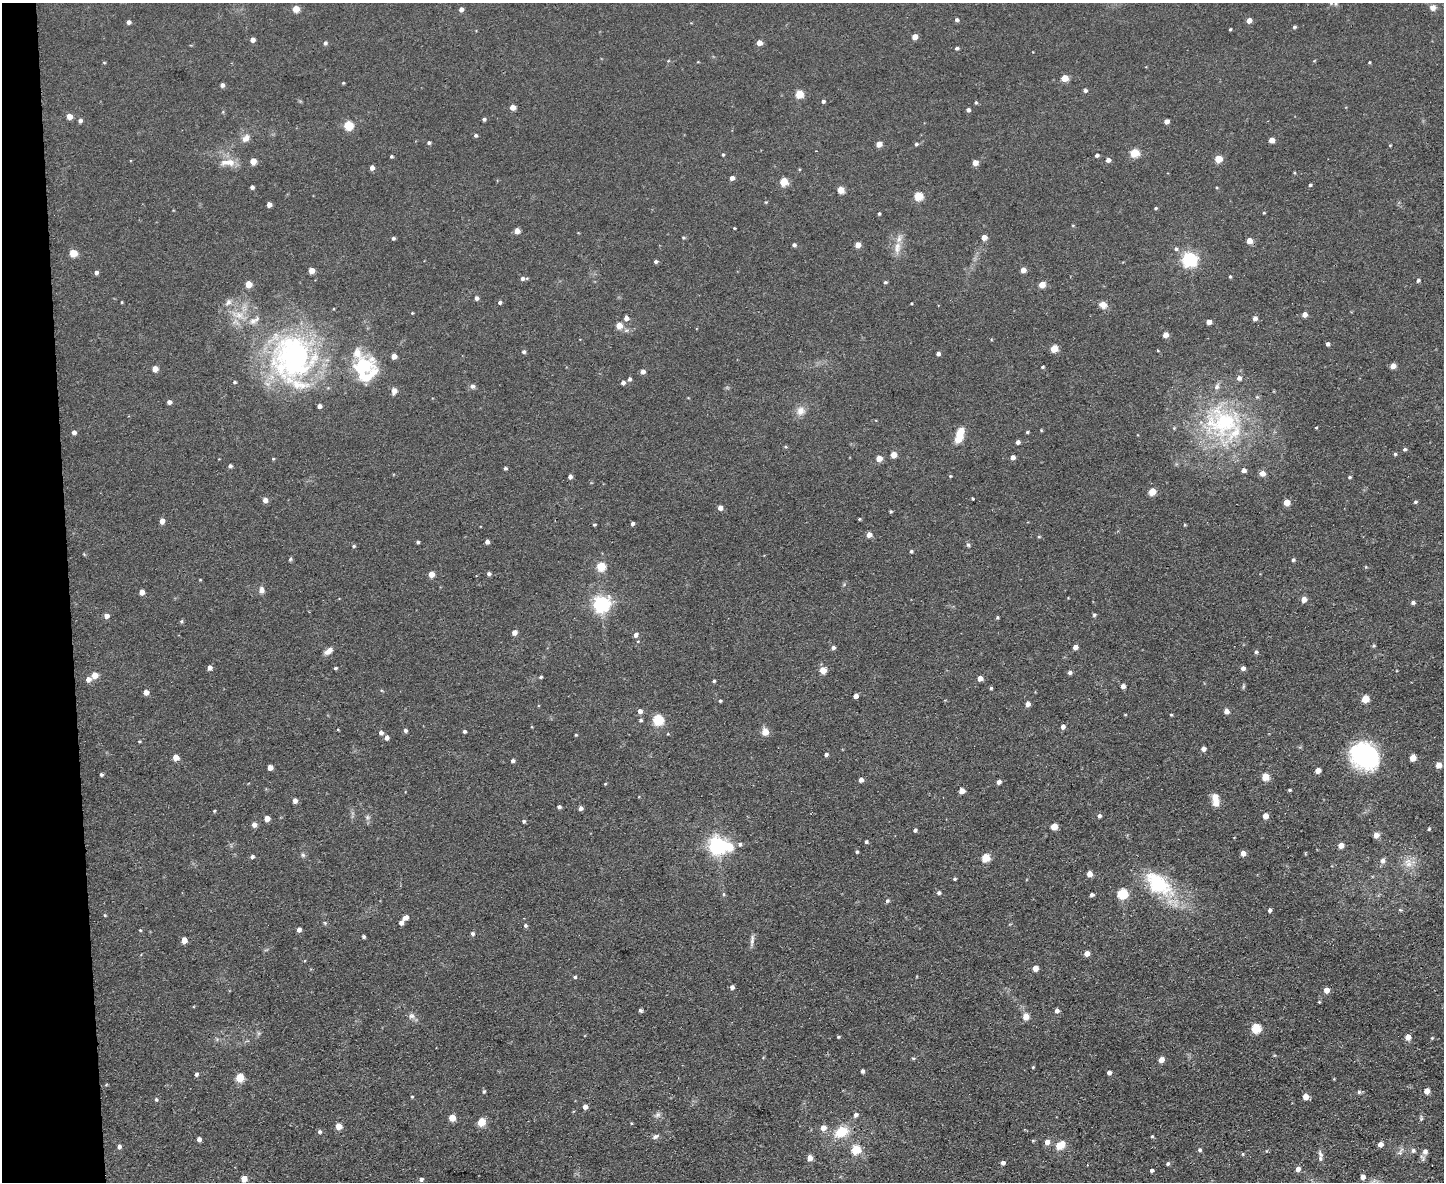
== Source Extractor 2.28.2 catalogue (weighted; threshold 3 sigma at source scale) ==
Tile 4 of 3 x 4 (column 1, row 2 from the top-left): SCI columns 239-1680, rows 2359-3538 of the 4693 x 4717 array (HDU 1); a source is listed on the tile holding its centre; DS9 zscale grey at full resolution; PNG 1446 x 1184 px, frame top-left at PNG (2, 3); no overlay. Shown black and unused: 5% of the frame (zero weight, under 2 of 3 exposures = <1% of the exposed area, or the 3 px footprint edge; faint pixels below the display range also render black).
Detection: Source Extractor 2.28.2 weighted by HDU 2 'WHT'; one run over the whole footprint, this tile lists its part. Background 0.0555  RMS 0.0087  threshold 0.039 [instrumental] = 3 sigma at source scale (4.5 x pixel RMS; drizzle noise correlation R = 1.50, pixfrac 1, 0.05/0.05 arcsec/px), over >= 5 px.
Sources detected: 361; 3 inside a brighter object's white glare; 1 cosmic-ray / hot-pixel residue — not listed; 17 inside a brighter listed object's ellipse — not listed separately; the other 340 listed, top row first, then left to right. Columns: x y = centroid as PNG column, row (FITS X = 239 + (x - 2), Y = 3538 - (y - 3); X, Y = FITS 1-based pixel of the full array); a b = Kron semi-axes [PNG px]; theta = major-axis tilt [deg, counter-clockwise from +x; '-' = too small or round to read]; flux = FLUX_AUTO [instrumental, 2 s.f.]
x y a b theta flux
1336 4 6 6 - 1.8
1433 7 7 7 - 4.5
296 9 5 5 - 15
461 9 5 4 - 3.9
957 20 4 4 - 2.2
1249 20 4 4 - 7
128 22 4 4 - 2.9
1294 27 5 4 - 1.5
1230 29 3 3 - 1.1
915 37 4 4 - 9.1
252 40 4 4 - 5.2
325 43 5 5 - 2.1
759 43 4 4 - 9.3
957 48 4 3 - 1.9
668 61 5 4 - 0.78
1314 61 4 3 - 0.78
104 62 5 3 - 0.8
1369 62 5 3 - 0.76
1064 78 5 4 - 17
343 83 3 3 - 0.9
222 85 4 4 - 3.2
1085 91 5 4 - 2.3
799 94 5 5 - 27
823 101 5 4 - 2.1
976 103 5 4 - 1.2
512 107 5 4 - 7.9
968 110 4 4 - 2.5
69 116 5 5 - 8.5
484 119 4 3 - 1.8
80 121 5 4 - 2.7
1166 121 4 4 - 5.3
348 125 5 5 - 43
476 135 4 4 - 1.6
246 138 12 8 40 6
1271 140 5 4 - 8.4
429 143 4 4 - 1.7
879 144 5 4 - 9.3
916 144 5 4 - 1.6
1390 145 3 3 - 0.7
1134 153 5 5 - 35
723 155 4 3 - 1.2
1097 155 4 4 - 2.3
391 156 4 3 - 1.4
1218 159 5 5 - 21
1108 160 5 4 - 3.9
253 161 5 5 - 11
230 162 16 11 -8 10
975 163 4 4 - 9.1
372 168 4 4 - 4.4
732 178 5 4 - 4.3
784 182 5 5 - 30
1310 185 4 3 - 1.2
252 187 4 4 - 2.6
840 190 5 5 - 18
918 196 5 5 - 35
766 202 4 3 - 0.88
269 205 4 4 - 5.3
1156 208 4 3 - 1.2
879 213 4 3 - 1.2
1264 213 4 3 - 0.81
1073 225 5 3 - 0.73
734 228 3 2 - 0.76
517 231 5 4 - 7.3
683 237 5 5 - 1.2
984 237 5 4 - 7.7
393 238 4 4 - 1.7
1249 241 5 5 - 9.5
794 245 4 4 - 2.2
858 245 4 4 - 9.2
897 248 19 9 82 9.2
1176 249 6 5 - 1.9
73 253 5 5 - 21
1189 259 6 6 - 230
656 261 5 4 - 2.2
1023 270 4 4 - 8
311 271 4 4 - 10
96 272 5 4 - 2.7
1230 277 4 3 - 0.98
522 278 6 5 - 3.1
1418 280 5 4 - 1.6
885 282 4 3 - 1.4
248 284 5 5 - 14
1042 285 5 4 - 12
476 298 4 4 - 3.2
122 302 4 3 - 0.74
500 302 4 4 - 1.9
911 303 3 2 - 0.73
1103 305 9 7 -22 6.5
412 313 4 3 - 0.82
239 315 28 12 -22 19
1304 315 5 4 - 5.3
626 318 5 5 - 4.7
1255 318 5 4 - 4.1
1209 322 4 4 - 6.8
619 326 5 5 - 13
1165 335 5 4 - 7
1328 344 4 4 - 2.9
1054 349 5 5 - 20
1158 351 4 3 - 0.65
524 352 5 4 - 1.9
357 353 44 21 -25 30
938 354 4 4 - 2.5
294 357 62 59 80 210
1393 366 5 4 - 7.3
1042 367 4 3 - 1
155 369 5 5 - 9.7
643 371 5 5 - 3.7
629 379 5 4 - 2.1
234 382 5 4 - 1.2
623 383 5 4 - 3
472 386 8 6 -23 2.4
394 391 8 7 - 4.3
169 402 4 4 - 3.3
801 411 12 11 - 7.4
1223 422 60 53 -18 140
1316 428 4 3 - 0.8
1041 430 4 3 - 0.74
74 432 4 4 - 3.4
1027 432 4 3 - 1.1
960 433 13 9 51 13
1018 442 4 4 - 3.2
1405 449 5 4 - 1.6
1395 454 4 4 - 1.4
894 455 5 4 - 12
1013 457 5 4 - 4.2
879 458 5 5 - 11
273 459 4 3 - 0.98
230 466 5 4 - 2
505 468 4 4 - 1.5
1262 473 5 5 - 7.1
950 476 5 4 - 0.87
570 477 4 4 - 2.8
1350 477 4 3 - 1.1
1152 492 5 5 - 19
973 499 3 3 - 1.1
265 500 5 5 - 4.5
1286 502 5 5 - 13
1415 502 5 4 - 1.4
720 508 5 4 - 4.6
891 511 4 4 - 1.1
859 519 4 3 - 0.91
162 521 5 4 - 7
632 524 4 4 - 2.1
594 525 3 3 - 1.1
1185 525 4 3 - 0.85
869 535 5 5 - 6.8
1039 537 5 3 - 0.9
418 542 4 4 - 1.4
487 542 4 4 - 3.5
968 545 6 5 - 1.7
354 546 5 4 - 1.3
911 551 4 4 - 1.5
84 554 5 4 - 0.85
290 559 5 4 - 1.5
1293 560 4 4 - 1.7
601 567 5 5 - 35
1366 567 5 3 - 0.84
431 574 5 4 - 9.8
489 574 4 4 - 2.3
200 580 3 3 - 0.68
261 590 8 7 - 4.3
142 592 5 4 - 6.4
1304 599 5 5 - 6.7
1413 603 5 4 - 2.5
601 604 7 6 - 320
1094 615 6 4 18 1.3
106 616 5 5 - 5
997 617 5 4 - 1.1
181 621 5 5 - 1.4
514 632 5 4 - 6
636 635 6 5 - 3.1
638 641 5 3 - 0.7
1374 646 5 4 - 1.1
833 647 5 4 - 2.3
1075 647 4 4 - 5
328 651 11 6 34 5.6
1256 652 5 4 - 1.9
209 668 4 4 - 4.2
335 668 4 3 - 1.5
1243 668 4 4 - 3.5
823 670 5 5 - 14
1070 673 5 4 - 2.5
94 675 5 5 - 11
541 677 5 3 - 1.4
980 678 4 4 - 6.4
88 679 5 5 - 5.2
714 681 4 4 - 1.2
1123 686 4 4 - 4.2
1243 686 7 3 81 1.2
991 688 4 4 - 1.3
381 690 5 3 - 0.99
146 692 4 4 - 6.4
856 696 4 4 - 5.2
1365 699 5 5 - 22
720 701 4 4 - 1.2
1028 704 5 4 - 4.9
640 711 5 5 - 3.9
1226 711 5 5 - 5.7
1125 715 4 3 - 0.7
1171 715 4 3 - 0.95
641 720 5 4 - 1.4
658 720 5 5 - 68
1063 727 5 4 - 3.8
338 730 4 3 - 0.7
405 730 5 4 - 2.1
464 731 4 4 - 1.9
765 732 9 8 - 7.1
381 733 5 5 - 3.2
576 735 4 3 - 0.93
387 738 5 4 - 3.7
139 741 5 4 - 0.93
1203 749 5 4 - 3.7
826 754 5 4 - 2.2
1365 756 27 22 -31 120
176 758 5 5 - 11
1413 758 5 5 - 12
513 761 4 4 - 2.6
1438 765 5 5 - 8.7
270 767 5 4 - 7.4
1318 771 5 4 - 7.1
101 774 4 3 - 1.6
1265 777 5 5 - 22
861 780 4 4 - 3.7
999 782 4 4 - 3.3
605 784 4 3 - 0.76
1289 790 4 3 - 1.3
962 791 5 4 - 8.8
1215 800 15 8 -81 9.7
295 801 5 4 - 4.7
559 807 4 4 - 2.3
581 808 5 4 - 3.2
214 811 4 4 - 0.98
1099 816 5 5 - 2.1
1265 816 5 4 - 8.3
367 817 7 7 - 2.6
267 819 5 4 - 9.4
524 821 5 4 - 1.5
254 825 5 5 - 5
1054 826 5 5 - 15
1429 829 4 4 - 1.1
915 830 4 4 - 1.9
1376 835 5 5 - 7.1
866 842 4 3 - 1.9
740 844 6 5 - 1.9
1341 845 5 4 - 7.5
718 846 7 6 - 390
857 852 4 4 - 1.3
1243 853 5 4 - 6.3
1305 853 5 2 - 0.74
303 855 8 6 -46 2.1
252 857 4 4 - 2.4
985 858 5 5 - 30
1383 860 7 6 - 3.7
1408 863 15 11 -75 10
1089 874 5 5 - 7.6
955 879 3 3 - 1.2
1158 884 48 25 -39 63
939 893 5 5 - 1.9
724 894 6 4 -89 1.1
1122 894 6 5 - 63
1092 895 5 4 - 2.3
887 901 6 5 - 1.7
1270 910 4 4 - 2.4
1400 910 6 4 -40 1.2
105 915 4 4 - 0.94
405 917 6 5 - 5.4
325 923 5 4 - 1.2
401 923 4 4 - 4.2
525 925 5 4 - 1.9
140 930 4 4 - 0.98
299 930 4 4 - 3.6
472 934 5 5 - 2
364 937 4 4 - 1.7
184 940 5 4 - 9.1
752 940 17 5 85 3.6
1087 954 5 4 - 6.6
1035 968 5 5 - 7.5
575 977 5 4 - 1.6
732 987 4 4 - 3.1
1326 990 5 5 - 7
1319 1002 5 4 - 0.78
641 1010 4 3 - 2.1
1057 1011 5 4 - 3.5
411 1016 9 8 - 3.6
1026 1016 6 5 - 9.8
1256 1028 5 5 - 47
838 1037 4 3 - 1.1
1408 1037 5 5 - 7
1432 1038 4 3 - 0.96
217 1039 6 4 -71 1.3
913 1058 5 4 - 1.2
1161 1060 5 4 - 7.9
1033 1067 3 3 - 0.93
862 1071 4 4 - 2.4
1109 1073 4 4 - 3.5
196 1074 5 5 - 2
240 1078 5 5 - 27
106 1085 5 3 - 0.8
484 1091 5 4 - 1.4
1427 1091 5 5 - 7.1
1359 1092 6 5 - 1.7
412 1097 4 4 - 1.1
1305 1097 5 5 - 9.6
156 1099 5 5 - 1.6
585 1107 4 4 - 5.8
657 1115 10 6 38 3
856 1115 6 5 - 3.2
452 1118 5 5 - 14
1421 1118 8 5 82 1.8
481 1122 5 5 - 25
631 1123 3 3 - 0.81
338 1126 5 5 - 13
823 1128 6 6 - 6.3
319 1132 5 5 - 1.9
841 1132 18 12 28 22
655 1136 9 6 26 2.7
1152 1136 5 4 - 1
199 1139 4 4 - 3.7
1033 1141 4 4 - 0.96
1047 1142 5 5 - 5.2
1380 1144 5 4 - 4.9
1061 1145 10 7 33 15
119 1146 5 4 - 2.9
855 1150 5 5 - 42
1200 1150 5 4 - 1.9
1413 1150 6 6 - 2.3
1266 1151 5 3 - 0.77
1400 1152 14 6 60 3.4
1425 1152 9 8 - 4.2
1243 1154 5 3 - 0.83
810 1158 5 5 - 7.2
1320 1158 9 6 -71 3.2
1003 1163 5 4 - 3.4
1168 1164 5 5 - 1.6
1298 1169 5 5 - 4.3
1152 1170 4 3 - 2.3
1363 1177 4 4 - 5.1
244 1179 5 5 - 11
421 1179 5 4 - 2.5
1373 1182 13 4 34 3.3
Isophote crosses this tile's border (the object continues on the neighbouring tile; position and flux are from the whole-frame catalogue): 2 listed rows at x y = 1336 4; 1373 1182